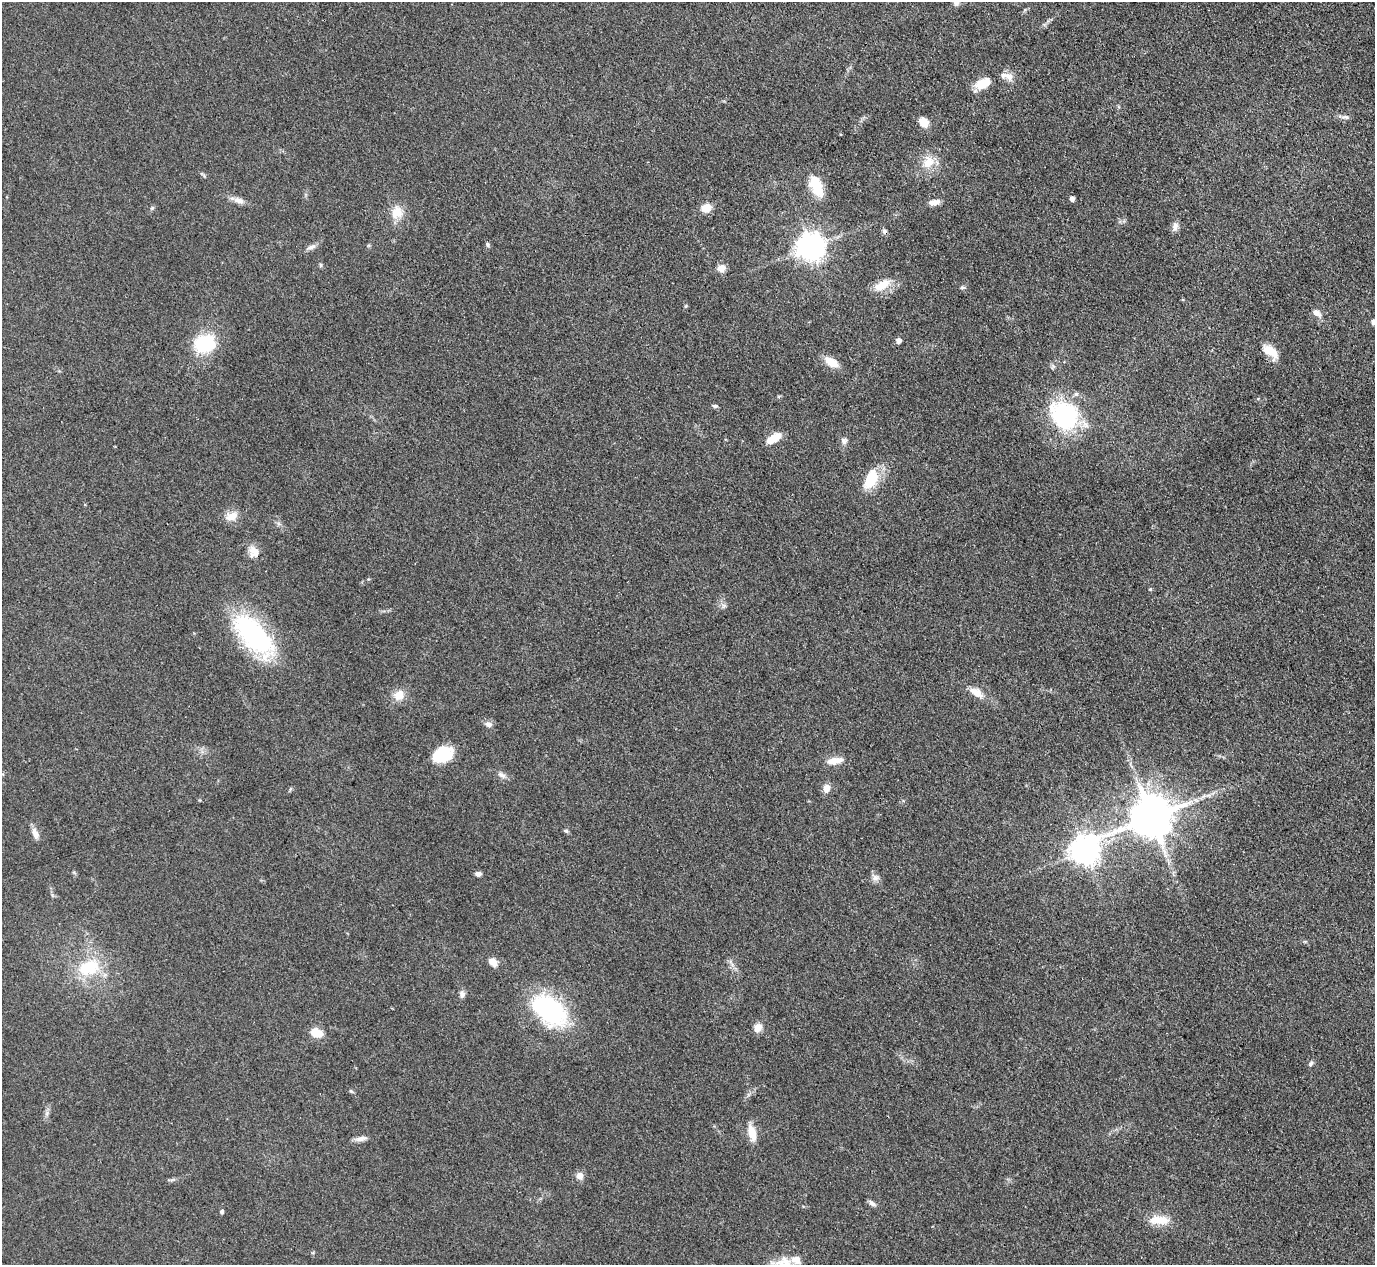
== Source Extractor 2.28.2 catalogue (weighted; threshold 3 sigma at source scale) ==
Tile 10 of 4 x 4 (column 2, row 3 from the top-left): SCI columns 1375-2747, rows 1412-2674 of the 5494 x 5480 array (HDU 1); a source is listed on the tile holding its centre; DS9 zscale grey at full resolution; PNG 1377 x 1267 px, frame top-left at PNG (2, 2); no overlay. Shown black and unused: <1% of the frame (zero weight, under 3 of 4 exposures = <1% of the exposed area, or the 3 px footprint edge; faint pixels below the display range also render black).
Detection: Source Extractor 2.28.2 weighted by HDU 2 'WHT'; one run over the whole footprint, this tile lists its part. Background 0.0878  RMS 0.0065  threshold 0.0293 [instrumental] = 3 sigma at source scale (4.5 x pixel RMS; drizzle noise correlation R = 1.50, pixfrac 1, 0.05/0.05 arcsec/px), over >= 5 px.
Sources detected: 72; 1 inside a brighter object's white glare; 1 cosmic-ray / hot-pixel residue — not listed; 3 inside a brighter listed object's ellipse — not listed separately; the other 67 listed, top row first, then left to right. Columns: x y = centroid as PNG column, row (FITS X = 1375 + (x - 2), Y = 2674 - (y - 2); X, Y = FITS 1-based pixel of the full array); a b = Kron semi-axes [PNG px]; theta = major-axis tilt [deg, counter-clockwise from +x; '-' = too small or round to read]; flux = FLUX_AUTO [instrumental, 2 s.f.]
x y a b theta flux
956 3 7 7 - 2
1009 77 12 9 -62 4.8
981 84 15 11 55 9.7
1345 117 12 5 -3 2.2
924 122 11 8 -61 7.8
928 162 18 14 67 12
816 186 25 13 -68 17
1072 198 5 4 - 3.3
239 200 15 8 -18 4.2
934 202 13 7 10 4.2
152 208 7 4 45 1
706 208 11 8 11 8.5
397 212 17 15 71 10
1175 227 12 8 86 3.3
487 244 6 5 - 1.3
810 246 9 8 - 790
311 247 12 5 14 2.6
321 265 6 4 -71 0.88
721 268 9 9 - 4.6
882 285 23 12 29 11
962 287 6 5 - 1.1
686 306 5 4 - 0.74
1316 313 12 7 -39 3.9
1373 322 6 5 - 2.2
898 340 5 5 - 3.2
205 344 17 13 9 46
1270 351 19 9 -39 12
831 362 18 8 -30 9.6
715 406 7 5 -9 1.2
1064 415 32 27 -46 73
773 438 19 8 32 9.7
844 441 9 7 -52 2.5
871 479 23 13 65 21
231 516 17 11 20 6.8
254 552 15 12 -64 6.6
1150 589 4 4 - 0.62
724 606 8 5 45 1.6
253 635 59 26 -48 87
976 692 21 10 -33 7.4
399 695 13 12 - 8.1
488 724 9 7 -18 3
442 754 15 11 24 40
834 761 21 8 10 8
502 775 11 7 -31 2.9
826 788 9 7 79 5.3
1151 817 12 11 - 2700
566 831 6 4 -16 1.2
35 833 14 7 -68 4.8
1084 850 11 9 35 870
478 874 7 6 - 2.1
875 878 9 8 - 3.1
1305 941 6 4 0 0.82
492 962 8 6 -46 7.4
89 968 34 22 17 32
462 994 9 7 86 2.4
549 1010 39 23 -41 87
758 1028 11 9 66 5.3
317 1033 11 8 -16 12
1311 1063 7 6 - 1.5
351 1091 7 4 -44 0.99
752 1133 21 9 -75 9.1
361 1138 16 6 12 3.6
580 1176 10 9 - 4.1
872 1203 11 5 -33 2.3
222 1212 5 5 - 1.2
1159 1220 27 11 -4 11
786 1262 19 13 -60 11
Overlapping masked pixels (flux is a lower limit): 1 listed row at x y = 254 552
Isophote crosses this tile's border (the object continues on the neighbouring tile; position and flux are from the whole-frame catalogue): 3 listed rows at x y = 956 3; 1373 322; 786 1262